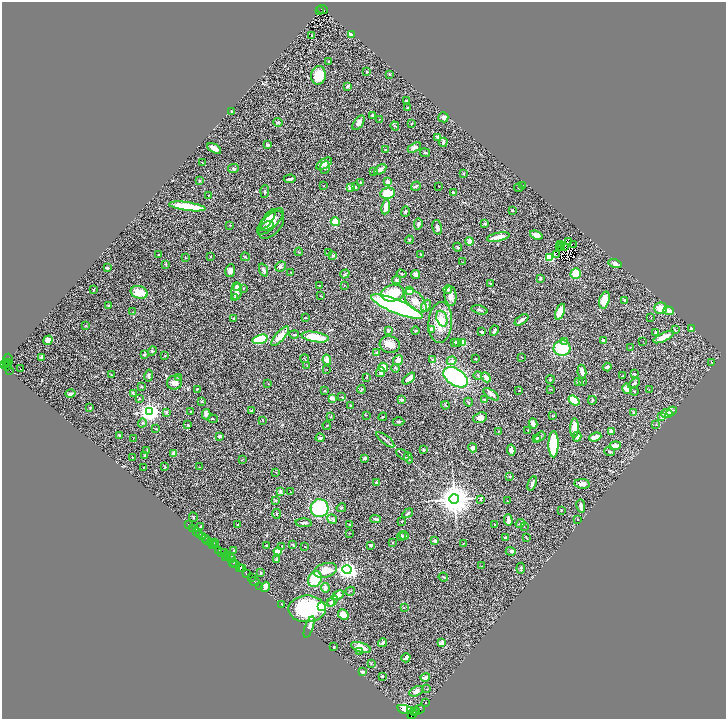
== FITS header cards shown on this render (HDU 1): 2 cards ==
NAXIS1  =                 1448
NAXIS2  =                 1434

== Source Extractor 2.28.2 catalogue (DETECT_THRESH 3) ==
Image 1448 x 1434 px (HDU 1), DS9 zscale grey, zoomed out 1/2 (1 PNG px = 2 x 2 image px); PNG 728 x 721 px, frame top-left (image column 1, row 1434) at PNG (2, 2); each listed source drawn as its Kron ellipse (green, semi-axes under 4 px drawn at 4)
Background 1.71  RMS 0.072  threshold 0.215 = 3 sigma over >= 5 px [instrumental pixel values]
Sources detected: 433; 50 cannot appear on this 1/2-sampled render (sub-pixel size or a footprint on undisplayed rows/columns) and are neither listed nor drawn; the other 383 listed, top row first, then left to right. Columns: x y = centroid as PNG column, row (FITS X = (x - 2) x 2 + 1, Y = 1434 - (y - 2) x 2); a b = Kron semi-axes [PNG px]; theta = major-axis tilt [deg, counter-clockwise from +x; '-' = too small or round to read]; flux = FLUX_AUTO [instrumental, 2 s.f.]
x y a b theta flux
320 10 3 2 - 320
323 10 5 1 - 570
351 34 4 2 - 110
312 35 3 1 - 6.7
329 62 3 2 - 8.1
367 72 2 2 - 12
389 74 3 2 - 12
318 75 9 7 80 260
348 86 4 2 - 24
406 101 3 2 - 11
408 108 3 2 - 8.2
232 112 2 2 - 13
372 115 3 3 - 21
443 117 5 5 - 32
380 119 2 1 - 4.1
278 122 4 3 - 15
359 123 8 4 54 54
412 123 2 2 - 6
395 126 5 2 - 12
437 137 3 3 - 43
443 142 5 2 - 20
268 145 3 3 - 31
414 147 7 4 32 46
214 148 7 3 -30 97
385 150 2 2 - 8.8
425 153 5 3 - 14
203 163 3 2 - 4.9
324 164 9 5 32 45
233 168 5 4 - 23
325 168 6 5 - 23
380 170 7 4 34 43
374 172 2 2 - 6.2
464 174 3 3 - 9.5
290 179 6 2 5 24
199 181 3 2 - 11
388 182 3 3 - 60
360 183 4 2 - 9.4
324 186 2 1 - 4
416 186 5 3 - 27
439 186 3 1 - 5
523 186 2 1 - 16
355 187 3 3 - 16
350 188 4 3 - 54
519 188 4 2 - 9.3
265 191 6 2 85 12
453 192 3 3 - 17
388 193 7 5 11 310
209 195 3 2 - 4.4
187 206 18 3 -8 480
386 207 7 3 81 140
512 210 2 2 - 8.7
405 212 5 3 - 13
268 219 11 4 56 72
270 221 17 7 45 140
335 221 5 4 - 140
418 224 6 3 79 25
485 224 4 3 - 14
230 225 2 2 - 5.1
271 225 16 9 49 100
266 226 8 4 17 27
437 227 7 4 -76 38
536 235 6 4 -19 72
498 237 11 3 11 130
409 240 4 2 - 18
469 241 4 3 - 83
568 241 2 1 - 0.98
561 244 2 1 - 5.6
574 245 2 1 - 3.2
559 246 2 1 - 3.2
458 247 4 2 - 19
564 247 3 1 - 2.5
562 248 2 1 - 1.4
299 252 4 2 - 7.4
328 253 3 2 - 4.8
421 254 3 2 - 8
158 255 3 2 - 6.7
557 255 3 1 - 4.6
210 256 2 2 - 10
333 256 3 3 - 17
185 257 3 2 - 5.7
245 257 4 2 - 13
550 257 4 4 - 250
462 262 2 2 - 5.4
615 263 6 4 -15 40
166 264 4 2 - 9
280 266 5 5 - 24
107 268 4 2 - 18
264 270 7 4 -68 30
230 271 6 5 - 50
291 272 2 1 - 6.7
345 274 5 3 - 15
402 274 5 3 - 11
416 274 4 4 - 53
576 274 5 5 - 190
540 278 4 3 - 12
396 280 4 3 - 29
491 283 3 2 - 8
319 285 2 2 - 6
344 285 2 1 - 5.8
236 287 4 4 - 43
243 288 3 2 - 6.5
93 290 2 2 - 8.5
410 290 3 3 - 190
448 290 4 4 - 18
139 292 8 6 -18 200
237 292 8 5 81 47
393 293 11 8 11 310
321 296 3 2 - 6.5
451 296 10 6 -86 85
234 297 3 3 - 9.7
604 300 8 5 74 240
624 300 3 2 - 16
415 301 14 7 -47 110
109 306 3 2 - 17
426 306 6 4 62 35
397 307 27 6 -22 3300
660 308 6 5 - 160
480 310 8 3 -13 22
669 311 5 3 - 74
133 312 2 1 - 3.7
560 312 8 3 68 250
651 317 2 2 - 5.5
234 318 3 3 - 13
305 318 3 2 - 5.3
442 319 8 5 -71 68
522 320 8 3 34 55
440 322 20 12 86 270
86 325 3 2 - 10
431 329 3 3 - 61
692 329 3 3 - 51
388 330 4 3 - 24
675 330 4 2 - 8.1
416 331 4 2 - 10
494 331 5 3 - 33
482 332 3 2 - 22
656 332 2 2 - 18
294 334 5 2 - 11
280 336 12 4 49 140
315 337 14 5 -9 240
664 337 11 3 25 170
260 339 8 4 16 730
48 340 5 4 - 74
603 340 3 3 - 38
564 341 3 3 - 13
643 341 2 1 - 9.3
455 342 3 3 - 29
457 342 4 3 - 14
463 342 3 3 - 190
390 344 10 8 -16 96
630 347 3 2 - 5.4
562 348 8 8 - 430
152 351 5 4 - 15
377 352 2 2 - 55
144 355 2 2 - 50
165 356 2 2 - 6.8
42 357 4 3 - 37
522 357 3 2 - 6.1
305 359 4 2 - 8.3
432 359 3 2 - 7.2
476 359 2 2 - 12
8 360 6 5 - 480
327 360 5 4 - 68
398 360 5 4 - 91
452 361 5 3 - 42
8 363 3 2 - 450
712 363 3 2 - 6.8
6 364 3 2 - 410
5 365 3 3 - 370
7 366 4 2 - 240
307 366 2 2 - 4.1
383 367 5 4 - 140
607 367 4 2 - 48
20 368 2 1 - 5.7
395 368 4 3 - 16
327 369 2 2 - 4.9
10 370 2 2 - 1900
381 372 5 4 - 25
582 372 7 3 -80 87
634 374 3 2 - 14
111 375 2 2 - 4.6
478 375 4 2 - 9.9
149 376 6 4 79 21
623 376 2 2 - 5.8
178 377 4 3 - 22
367 377 4 3 - 13
455 377 13 8 -33 1500
486 377 5 3 - 75
409 379 7 4 41 68
550 379 4 2 - 13
582 381 2 2 - 5.6
174 382 7 7 - 72
578 382 4 3 - 14
268 383 2 2 - 4.6
634 383 6 3 37 21
141 386 2 2 - 8.4
197 389 3 1 - 8
361 389 4 3 - 12
550 389 3 2 - 6.9
627 389 5 5 - 100
649 390 2 1 - 3.9
325 391 2 2 - 6.7
519 391 2 1 - 3.8
634 391 4 2 - 7
70 394 5 3 - 27
133 394 4 2 - 32
491 394 9 4 -35 42
342 397 4 2 - 9.1
332 398 3 3 - 67
139 399 4 2 - 9.4
402 399 4 3 - 32
485 400 4 3 - 21
592 400 4 3 - 14
574 401 6 4 -37 440
202 402 3 2 - 12
468 402 4 2 - 13
445 405 4 3 - 10
351 406 4 3 - 13
89 407 3 2 - 5.8
251 410 3 2 - 6.3
191 411 2 1 - 7.3
671 411 5 3 - 21
150 412 4 4 - 7000
634 412 4 3 - 17
166 413 4 3 - 22
206 414 5 4 - 34
667 414 6 4 -8 100
366 415 2 1 - 3.7
553 416 3 3 - 9.1
331 417 2 2 - 8.7
383 417 4 2 - 9.1
662 417 4 3 - 43
480 418 7 5 20 65
213 419 5 2 - 8.4
263 421 3 2 - 5.5
399 422 6 3 3 21
142 423 4 3 - 13
533 424 5 3 - 80
656 424 2 2 - 4.4
188 425 2 2 - 23
327 426 4 3 - 11
575 428 10 4 89 160
156 429 3 2 - 7.4
528 430 2 2 - 8.3
499 431 2 2 - 5.8
611 431 3 3 - 63
120 435 3 3 - 16
220 436 3 3 - 27
540 437 6 2 37 15
577 437 5 3 - 46
595 437 6 3 20 75
133 438 2 1 - 3.9
320 438 4 3 - 23
536 438 3 2 - 11
385 440 11 2 -39 31
553 444 13 5 89 710
615 446 5 3 - 82
473 448 5 4 - 36
423 449 3 2 - 22
511 450 5 4 - 56
146 451 3 1 - 4.7
610 452 5 3 - 18
174 453 4 3 - 75
403 455 7 2 -37 16
144 456 3 2 - 10
132 457 3 2 - 5.6
365 458 4 3 - 30
408 458 6 4 -70 31
242 459 3 1 - 4.2
143 467 3 2 - 4.6
165 467 3 2 - 7.4
200 467 3 2 - 5.5
276 472 3 2 - 7.2
510 476 3 3 - 10
376 483 4 3 - 34
532 483 7 3 69 44
582 484 8 4 -8 49
280 491 4 3 - 36
291 492 2 2 - 4.5
454 499 5 5 - 27000
275 500 3 3 - 15
481 500 3 2 - 11
507 501 2 1 - 4
581 506 7 3 -82 69
319 508 9 9 - 790
341 508 5 3 - 14
561 510 3 2 - 7.4
408 513 6 3 34 22
277 514 5 2 - 13
193 517 4 2 - 14
332 519 5 4 - 23
376 519 5 2 - 13
578 519 2 2 - 6.4
508 520 6 3 -88 58
402 521 3 2 - 5.9
304 523 8 3 -4 31
520 523 5 3 - 20
188 524 2 1 - 55
238 524 3 2 - 5.7
349 525 3 2 - 8.4
495 525 2 2 - 7.6
524 526 2 2 - 4
201 527 2 1 - 6.9
193 528 2 1 - 120
196 531 3 1 - 260
349 533 2 2 - 4.2
200 534 2 1 - 90
203 536 2 2 - 160
402 536 5 3 - 12
404 536 4 3 - 15
506 537 4 2 - 13
527 538 4 2 - 7.2
206 539 2 1 - 230
207 540 2 1 - 150
435 541 4 3 - 22
210 543 2 1 - 170
215 543 2 1 - 180
393 543 3 2 - 5.2
463 544 2 2 - 4.6
212 545 2 1 - 41
215 545 3 1 - 270
293 545 4 2 - 8.1
371 545 2 2 - 35
266 546 2 2 - 9.5
282 546 2 2 - 7
305 547 2 1 - 5.7
219 550 3 2 - 220
234 551 2 2 - 14
278 551 4 2 - 120
511 551 5 4 - 25
224 552 3 1 - 130
222 553 2 1 - 150
227 555 2 2 - 63
226 557 2 1 - 410
230 557 4 2 - 200
232 558 2 1 - 200
276 560 4 3 - 10
233 563 2 2 - 200
235 564 2 1 - 96
481 566 2 2 - 5
239 567 2 1 - 84
521 568 5 2 - 17
240 569 2 1 - 91
243 569 2 2 - 330
326 570 12 7 16 180
347 570 4 4 - 5800
246 573 2 2 - 100
261 573 3 2 - 11
252 577 3 1 - 300
443 577 4 2 - 8.4
315 579 8 6 65 410
255 581 5 1 - 230
260 586 2 1 - 72
265 587 5 3 - 68
325 588 5 3 - 79
350 591 5 2 - 9.3
338 595 6 4 23 64
333 601 6 4 50 30
330 602 4 3 - 25
282 604 2 2 - 9.3
322 607 3 3 - 960
404 608 3 2 - 5.3
307 609 18 13 0 920
343 615 6 4 -48 110
309 627 11 3 70 58
383 643 5 4 - 35
442 643 4 4 - 62
333 647 2 2 - 11
361 647 10 5 -16 190
359 651 3 2 - 8.1
406 658 4 2 - 44
371 664 3 2 - 6.6
363 672 3 2 - 19
382 676 2 2 - 18
425 677 5 3 - 58
427 689 2 2 - 6.3
416 691 7 4 28 60
426 702 2 1 - 5.8
420 709 5 1 - 360
405 710 8 3 -15 4000
410 711 4 2 - 800
415 711 3 2 - 360
417 712 3 1 - 350
413 713 7 2 52 620
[50 sub-pixel or undisplayed-footprint detections neither listed nor drawn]